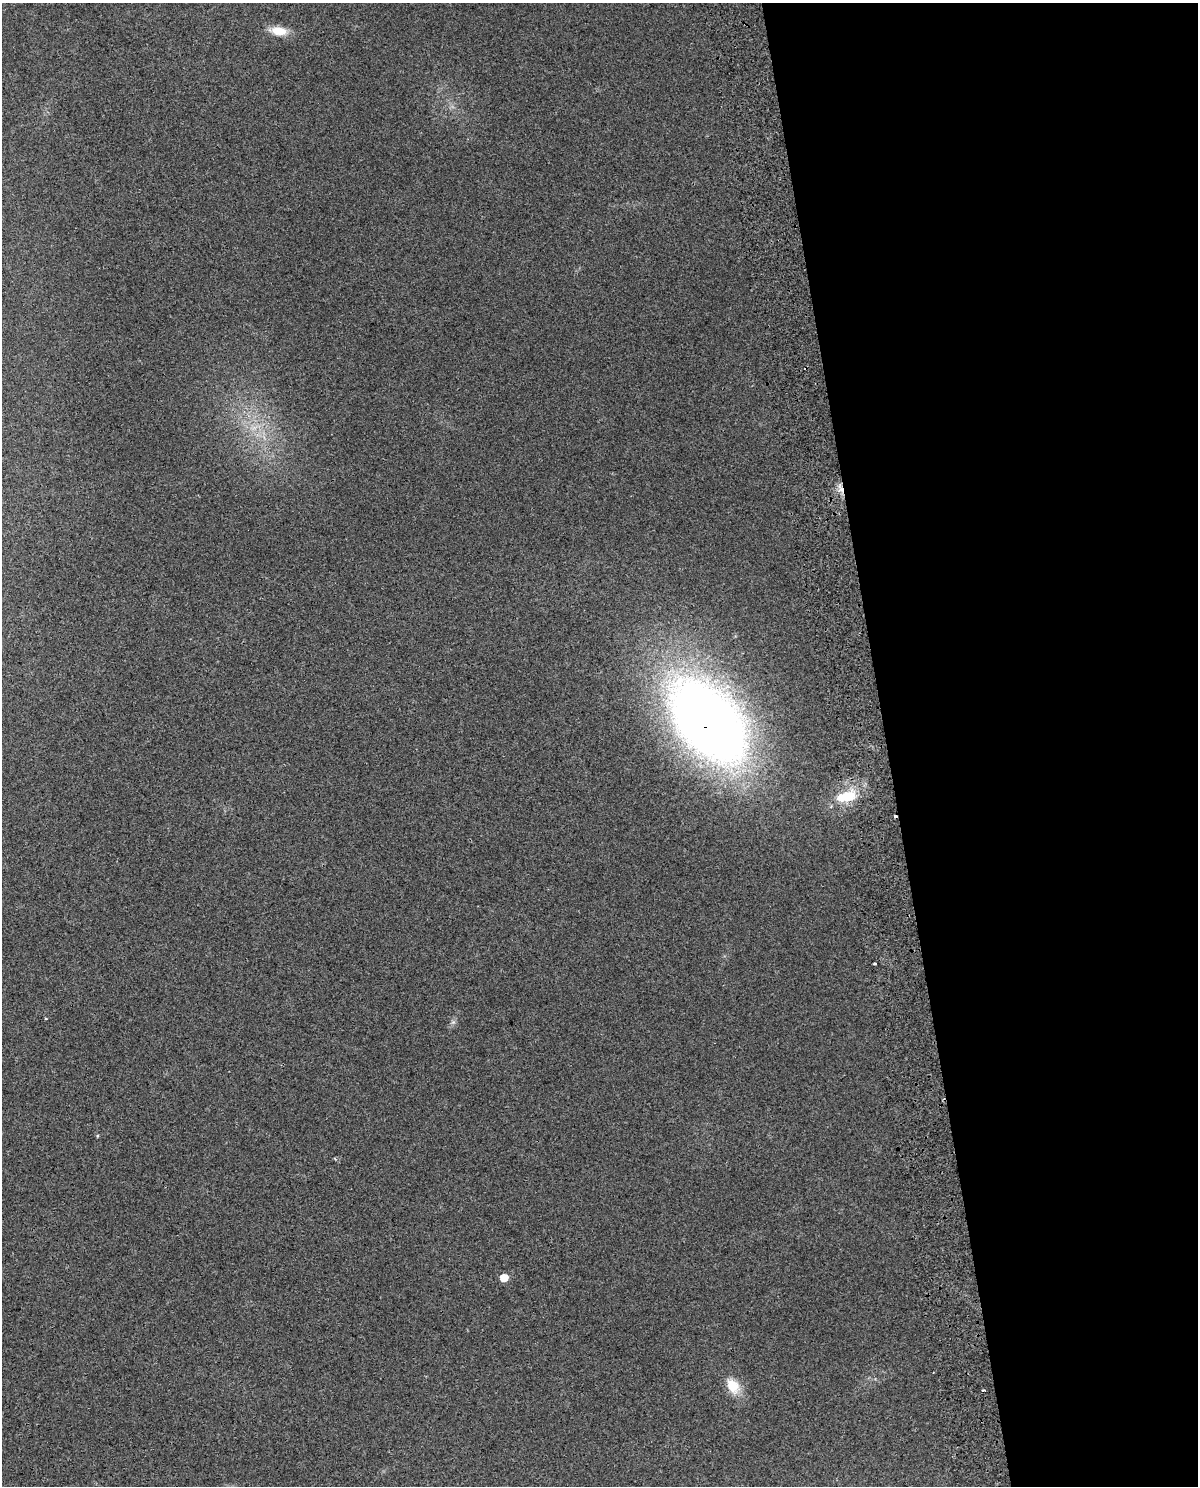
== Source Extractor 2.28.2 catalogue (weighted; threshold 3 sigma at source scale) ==
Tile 8 of 4 x 3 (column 4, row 2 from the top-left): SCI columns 3646-4841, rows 1518-3001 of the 4897 x 4562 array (HDU 1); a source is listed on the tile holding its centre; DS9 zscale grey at full resolution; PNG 1200 x 1488 px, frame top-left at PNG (2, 3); no overlay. Shown black and unused: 26% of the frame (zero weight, under 2 of 3 exposures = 3% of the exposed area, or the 3 px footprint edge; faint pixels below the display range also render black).
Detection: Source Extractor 2.28.2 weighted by HDU 2 'WHT'; one run over the whole footprint, this tile lists its part. Background 0.0239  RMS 0.0069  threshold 0.0309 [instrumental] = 3 sigma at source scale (4.5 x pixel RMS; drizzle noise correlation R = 1.50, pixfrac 1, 0.0396/0.0396 arcsec/px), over >= 5 px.
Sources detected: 10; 3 cosmic-ray / hot-pixel residue — not listed; the other 7 listed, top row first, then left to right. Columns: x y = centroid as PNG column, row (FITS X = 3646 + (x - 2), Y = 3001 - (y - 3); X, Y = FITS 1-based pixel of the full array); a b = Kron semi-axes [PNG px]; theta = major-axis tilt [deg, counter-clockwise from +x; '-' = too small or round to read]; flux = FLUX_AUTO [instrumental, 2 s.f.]
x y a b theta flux
278 31 20 10 -9 11
254 428 8 4 18 2.4
841 489 15 6 -69 4.4
709 723 76 45 -50 820
846 797 28 13 11 19
504 1278 6 6 - 11
733 1386 22 15 -59 14
Overlapping masked pixels (flux is a lower limit): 2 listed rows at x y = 841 489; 709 723